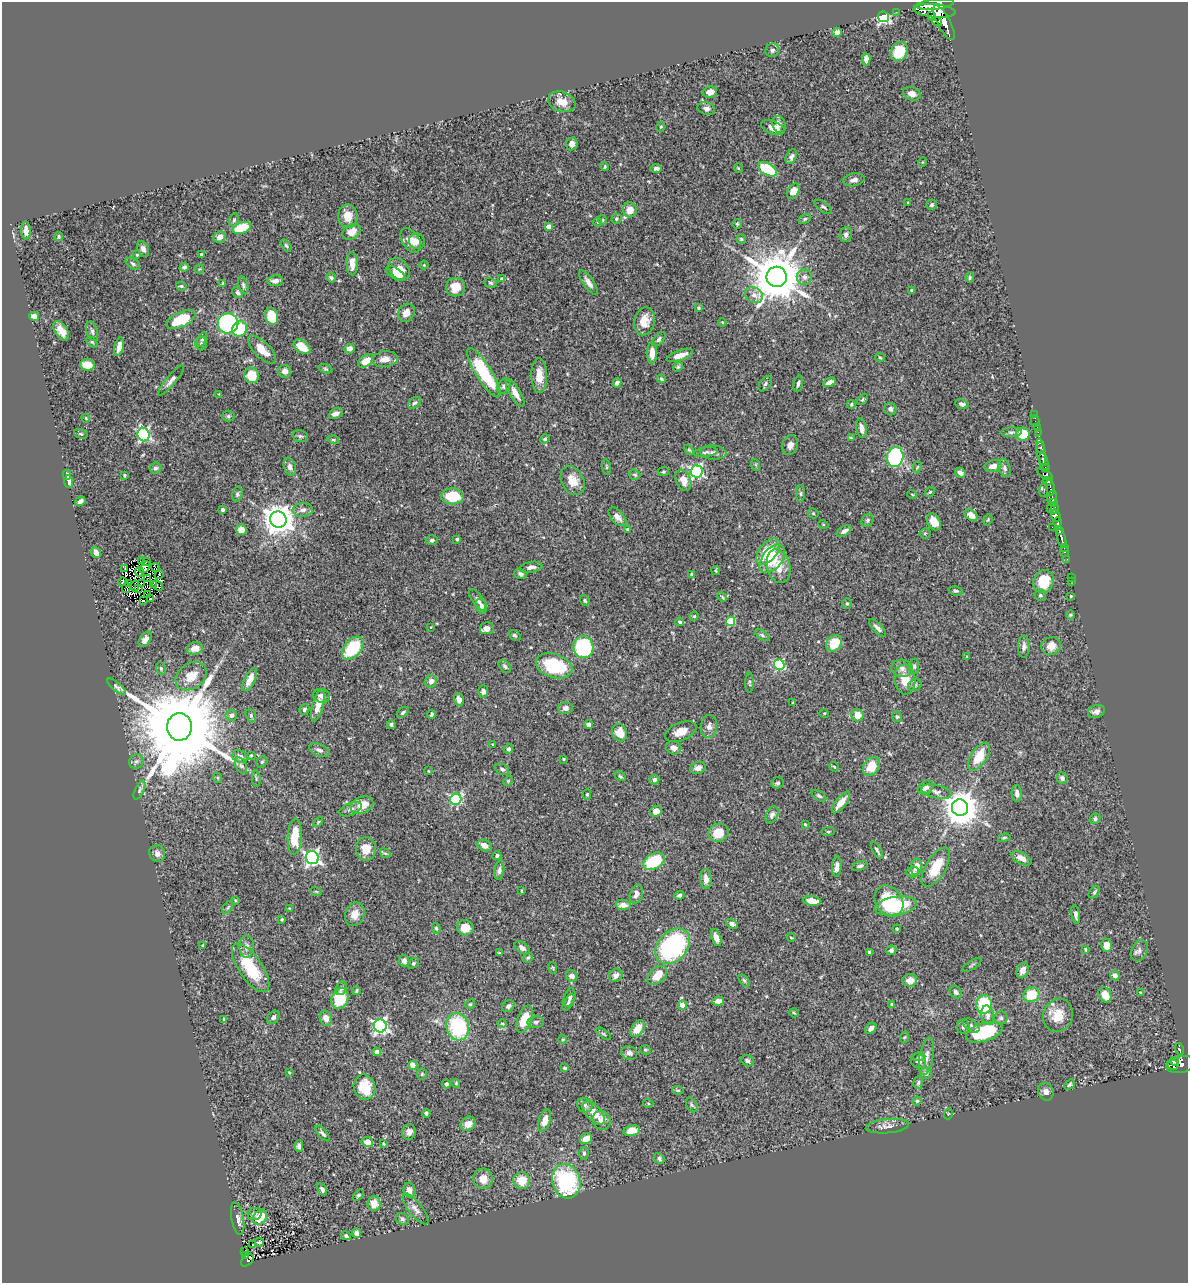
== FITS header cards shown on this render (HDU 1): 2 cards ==
NAXIS1  =                 1186
NAXIS2  =                 1281

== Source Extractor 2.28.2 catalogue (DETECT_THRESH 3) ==
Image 1186 x 1281 px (HDU 1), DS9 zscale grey, 1 PNG px = 1 image px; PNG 1190 x 1285 px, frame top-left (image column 1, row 1281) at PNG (2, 2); each listed source drawn as its Kron ellipse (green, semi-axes under 4 px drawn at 4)
Background 0.646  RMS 0.026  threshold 0.0766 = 3 sigma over >= 5 px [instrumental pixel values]
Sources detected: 489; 2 with non-positive FLUX_AUTO (blend fragments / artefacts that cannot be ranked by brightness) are neither listed nor drawn; the other 487 listed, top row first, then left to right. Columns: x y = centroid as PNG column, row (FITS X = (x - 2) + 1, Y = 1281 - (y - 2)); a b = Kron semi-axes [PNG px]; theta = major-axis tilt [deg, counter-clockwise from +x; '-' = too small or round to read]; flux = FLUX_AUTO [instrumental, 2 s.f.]
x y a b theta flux
935 4 19 5 6 3500
934 11 21 6 -5 3900
896 12 2 2 - 10
932 16 4 3 - 240
883 17 5 5 - 300
937 21 6 4 -33 500
944 22 19 6 -62 3000
837 32 5 4 - 7.3
772 50 7 6 - 4.3
899 51 10 8 54 40
866 59 6 4 -87 6.7
710 92 7 5 14 11
912 94 9 6 -20 11
562 102 14 10 -18 20
706 109 9 6 -15 7
779 124 8 6 -69 7.8
660 127 5 3 - 1.5
773 128 12 6 -19 16
572 144 6 6 - 9.3
791 157 8 5 65 5.8
923 162 5 3 - 1.2
605 167 4 2 - 1.6
656 168 6 4 1 4.6
738 168 5 3 - 1.2
767 169 10 6 -30 72
854 180 11 6 10 7.8
793 191 8 5 58 17
908 202 3 2 - 1.1
932 205 5 5 - 3
823 207 10 5 -35 3.8
630 210 7 7 - 19
348 216 12 9 -86 18
616 219 5 5 - 2.5
805 219 6 4 28 2.9
234 220 7 5 74 3.1
603 220 5 3 - 1.3
598 222 4 3 - 1.4
737 224 5 5 - 2.1
548 227 4 4 - 9.9
242 228 9 5 19 52
26 231 9 5 -86 11
352 232 10 7 31 14
846 234 8 6 74 5.4
59 237 4 4 - 2.2
220 237 6 5 - 9.4
741 239 5 4 - 2.4
411 240 13 8 -58 18
417 241 8 7 - 13
286 245 7 4 -54 2.4
143 249 8 5 -64 5.9
137 255 4 3 - 1.6
201 255 3 3 - 2.7
352 263 12 5 -90 17
133 264 8 4 -35 3.4
424 265 4 4 - 1.9
184 267 5 4 - 4.9
199 269 4 3 - 1.2
399 269 12 9 -49 26
396 274 11 5 -32 15
777 277 10 10 - 10000
804 277 8 7 - 7.1
331 278 5 4 - 3
970 278 5 4 - 2.5
501 279 3 3 - 2
275 281 8 5 7 8.5
588 282 14 5 -55 9.8
223 283 3 3 - 1.9
491 283 6 4 -17 2.8
243 285 9 5 -77 3.8
181 286 5 3 - 2.7
456 287 9 9 - 25
912 290 3 3 - 1.9
237 293 6 4 -45 3.7
754 295 9 7 -30 8.8
698 308 3 3 - 2.2
406 313 9 8 - 14
34 316 5 4 - 11
272 316 9 6 -76 53
181 320 15 7 24 63
645 321 14 10 76 21
722 322 4 3 - 1.5
228 323 10 10 - 240
240 329 8 7 - 65
61 331 11 6 -56 16
92 331 10 5 -74 5
202 339 8 4 65 3.3
659 339 8 5 50 4.5
92 342 6 4 -44 2.2
201 344 6 6 - 3.7
119 347 9 4 76 12
302 347 9 6 -37 32
349 349 5 5 - 10
262 350 18 7 -45 23
652 353 10 5 -89 15
680 355 14 5 19 20
880 358 5 3 - 1.8
385 359 13 8 7 14
366 361 9 5 34 24
87 365 7 6 - 30
678 367 5 4 - 2.1
325 369 7 4 -19 2.4
285 371 6 6 - 9.6
484 373 29 7 -58 120
252 375 8 7 - 36
539 376 17 8 -89 24
661 379 4 3 - 2.6
171 380 19 5 51 7.9
829 382 7 4 25 11
617 383 5 4 - 5.9
765 384 9 5 53 3.7
798 384 8 4 77 4.4
504 386 8 6 59 5.3
515 393 15 5 -59 15
219 394 3 3 - 1.2
862 399 6 4 46 2.2
414 403 7 5 36 3.4
851 404 4 4 - 2.6
962 404 7 4 -19 5.1
890 409 6 6 - 5.7
336 414 7 5 25 8.2
1034 415 4 3 - 19
228 416 6 5 - 2.4
86 418 4 3 - 1.5
1035 421 6 2 -90 15
1037 427 3 2 - 11
862 428 10 5 -78 8.9
1011 432 10 4 2 4.4
1038 432 2 2 - 16
81 434 7 4 -18 2.8
1023 434 7 6 - 56
144 435 7 6 - 290
300 436 8 5 -13 3.6
851 438 4 3 - 1.8
545 439 5 4 - 3
333 440 6 3 -17 2.1
790 445 10 7 68 9.6
1041 447 5 3 - 270
689 450 6 3 -44 2.1
706 452 12 4 8 4.5
713 452 13 7 -4 8.1
1041 452 14 4 -80 890
895 457 10 8 79 200
1044 461 9 4 -76 590
756 465 6 4 -72 2
993 466 9 5 13 12
290 467 9 6 -70 8.1
606 467 8 4 -82 2
917 467 5 3 - 1.8
1046 467 3 3 - 160
155 468 6 5 - 4.2
1005 468 9 6 -70 5.3
696 471 6 6 - 340
663 472 6 4 3 2.3
960 473 5 4 - 8.3
1045 474 9 4 -35 200
67 475 5 4 - 5.1
124 475 4 3 - 2.2
635 475 6 5 - 3
683 480 11 7 -68 20
573 481 15 11 -60 21
1047 481 5 3 - 230
69 482 6 4 -82 6.4
1050 487 8 3 -80 250
1044 490 7 3 80 29
930 492 6 4 42 2.2
237 494 7 5 76 3.2
801 494 8 4 -90 3.5
912 494 5 3 - 1.3
452 496 11 8 -2 61
1052 497 7 4 79 420
80 501 5 4 - 5.4
1053 503 3 3 - 58
1050 508 3 2 - 77
1055 509 5 3 - 130
222 510 3 3 - 3.5
303 510 10 7 4 8.6
813 513 5 5 - 2.1
971 515 7 5 -37 12
1056 515 6 4 -71 1200
617 517 11 6 -48 11
278 519 8 8 - 2800
867 520 7 5 56 3.1
988 520 6 4 68 2.5
934 522 9 6 -59 18
1058 522 5 3 - 290
823 524 5 3 - 1.5
1052 527 2 2 - 14
627 529 3 3 - 2.3
241 530 5 5 - 19
1060 530 4 3 - 390
844 531 8 4 31 6.4
925 533 5 5 - 2.7
457 539 3 3 - 4.1
1061 539 10 3 -75 930
432 540 6 4 -1 3.3
1064 547 3 2 - 34
1065 551 5 3 - 80
96 552 6 4 -52 9.6
768 552 15 8 52 65
772 559 16 10 51 39
1067 559 2 2 - 5.2
142 560 3 2 - 1.9
146 562 3 2 - 1.7
779 566 17 11 -74 29
145 567 6 3 54 0.3
155 567 5 2 - 0.0066
531 567 12 5 10 8.1
125 568 3 2 - 2.2
716 570 4 3 - 2.1
139 572 5 2 - 0.68
159 574 5 2 - 3.1
521 574 6 5 - 4.2
691 574 3 2 - 1.5
1071 577 2 2 - 6.8
148 578 3 2 - 1.7
1044 581 12 10 71 44
1072 581 2 2 - 6.2
122 582 4 2 - 2.7
129 583 2 2 - 1.1
142 583 3 2 - 3.1
154 584 3 2 - 1.5
135 586 5 2 - 1.7
158 586 6 2 -43 2.1
126 588 5 2 - 0.9
139 588 4 2 - 2.6
956 591 7 4 -9 3.2
147 594 3 2 - 0.12
1040 595 6 5 - 3.2
1071 596 3 2 - 1.5
722 597 5 4 - 2.2
150 599 4 2 - 1.9
477 600 12 5 -54 6.2
143 601 3 2 - 1.8
585 601 6 4 -58 2.6
847 604 5 5 - 2.4
481 606 7 5 -71 6
1070 615 4 4 - 1.7
694 616 4 4 - 2
731 621 4 4 - 69
680 622 4 3 - 2.9
431 627 3 2 - 0.95
487 628 7 6 - 10
877 628 11 4 -47 6.7
514 635 6 4 -36 3
762 635 8 4 -36 3.3
145 639 8 5 57 10
834 643 9 7 50 47
1024 646 11 5 89 5.9
1051 646 10 9 - 15
583 647 11 10 - 170
195 648 8 6 14 16
353 648 13 8 50 95
967 656 3 3 - 1.4
779 665 5 5 - 150
505 666 7 5 -50 3.5
554 666 19 11 -18 110
914 666 7 5 87 3.7
161 668 6 5 - 2.7
902 668 11 9 -4 10
191 676 17 12 33 28
250 679 12 5 64 20
905 680 15 10 -86 31
431 681 6 5 - 8.7
749 683 10 3 -90 2.5
915 685 7 6 - 4
116 687 11 4 -38 4.1
483 692 6 5 - 6.7
321 696 9 6 -15 8.9
459 700 6 4 -72 9.3
793 703 3 2 - 1.3
318 705 16 5 76 19
565 708 7 6 - 9.1
304 709 5 5 - 3.2
403 712 7 4 36 3.3
1096 712 8 6 20 7.5
824 713 5 3 - 1.4
231 715 6 5 - 5
251 715 6 5 - 3.7
431 715 4 3 - 2.8
857 715 6 6 - 19
897 717 5 4 - 3
391 724 4 4 - 3.4
589 725 4 4 - 6.7
709 726 11 8 81 8.7
179 727 13 12 - 40000
681 732 17 9 22 17
620 733 9 7 -65 24
493 744 3 3 - 1.7
674 748 7 6 - 9.6
508 749 5 4 - 4.8
319 750 11 6 -25 6.1
251 755 3 2 - 1.8
240 757 7 6 - 9.4
979 757 16 7 57 43
563 759 3 3 - 1.7
136 762 7 7 - 5.2
262 762 6 5 - 2.5
241 766 8 5 -62 4.5
871 766 10 7 55 33
834 767 5 4 - 1.8
698 768 8 6 17 7.6
502 769 7 5 -27 3.9
428 771 3 2 - 1.5
620 776 6 4 -30 2.3
218 778 5 3 - 1.7
1062 778 6 5 - 4.5
256 779 8 3 -85 2
654 780 5 5 - 4.8
508 781 5 4 - 2
778 783 6 5 - 3.1
926 787 8 6 37 8.8
139 790 10 4 65 3.9
936 792 15 6 -13 8.9
1017 793 8 5 -85 7.1
587 794 5 4 - 2.4
819 796 8 4 -32 3.1
456 799 6 5 - 170
841 802 13 5 52 19
362 805 11 8 22 26
960 808 8 8 - 3700
350 809 12 6 22 7
656 811 6 5 - 16
772 815 9 5 66 5.2
1095 819 5 5 - 3.4
318 822 6 3 46 1.9
805 824 3 3 - 1.7
828 831 7 3 8 2.2
719 833 10 9 - 28
295 837 18 7 87 44
1004 838 6 3 14 2.5
484 845 7 5 -24 12
366 849 11 10 - 24
877 850 9 3 -61 3.6
385 853 6 4 -38 2.6
157 854 8 7 - 8.7
497 856 4 4 - 4.7
312 858 6 6 - 460
1021 858 11 5 -28 11
654 861 11 7 30 80
860 866 8 4 17 3.6
837 867 10 5 86 9.4
916 867 8 5 79 16
936 867 22 10 59 51
499 870 9 5 84 5.5
912 872 6 5 - 6.5
706 879 10 5 -84 13
316 891 6 3 -20 1.6
522 891 3 2 - 1.7
1094 892 7 4 52 3
636 894 9 6 73 9
679 895 5 4 - 3.8
235 900 3 3 - 1.6
812 901 9 5 -7 16
889 901 17 13 -55 71
623 905 7 5 -1 11
895 906 21 9 9 120
228 907 7 3 54 2.5
289 908 4 3 - 1.1
355 914 12 9 68 17
1076 915 9 4 -79 5.2
282 919 3 3 - 2.3
732 924 6 4 -29 4.4
436 928 5 4 - 3
465 928 8 7 - 25
897 929 4 3 - 1.5
716 937 9 4 -71 11
791 937 4 3 - 1.3
203 945 4 3 - 2.1
1107 945 6 5 - 18
673 946 20 14 48 270
247 947 11 7 87 8.4
522 948 8 5 -35 7.2
1085 949 4 2 - 1.7
891 950 5 4 - 4.7
1139 951 11 7 67 6.7
869 952 3 3 - 5.1
499 953 4 3 - 1.7
528 957 5 3 - 2
404 961 6 5 - 7
413 963 6 4 41 2.9
972 965 11 3 34 2.9
251 968 28 11 -55 71
553 968 6 3 -71 1.6
1023 970 8 6 65 11
616 975 7 6 - 7.4
657 975 11 7 43 25
1115 975 5 4 - 6.9
572 976 6 5 - 8.3
744 980 7 4 -53 2.6
910 980 7 6 - 16
341 988 7 5 66 5.1
356 991 4 3 - 2.2
956 992 7 5 -48 3.9
1140 993 3 3 - 1.4
1031 995 8 7 - 42
1105 995 8 6 -61 21
570 997 9 5 71 5.4
340 999 11 8 68 58
718 1001 6 4 11 7.1
568 1002 9 4 60 4
470 1004 5 4 - 2.4
892 1004 3 2 - 1.7
984 1004 9 7 85 93
682 1005 4 4 - 17
508 1006 7 5 42 4.8
794 1013 5 4 - 1.9
988 1015 10 6 -79 7.4
1058 1015 17 14 70 32
273 1017 7 5 48 3.6
326 1018 7 6 - 14
1001 1018 6 6 - 4.1
224 1019 4 3 - 3.2
525 1019 14 7 70 38
536 1022 8 5 9 4.3
502 1024 5 3 - 1.7
380 1026 6 6 - 450
971 1026 9 5 -37 4.9
458 1027 14 11 -74 130
963 1027 7 6 - 4.7
871 1028 6 4 46 8.4
638 1029 9 6 58 21
984 1032 19 9 17 120
603 1034 9 3 -35 2.5
905 1037 6 3 69 2.2
563 1039 4 4 - 1.7
645 1050 5 4 - 2.2
1179 1050 6 3 -77 130
377 1052 4 4 - 7.2
629 1053 8 7 - 7.4
926 1056 19 7 80 13
919 1057 6 3 1 2.3
747 1061 6 5 - 3.9
918 1061 8 7 - 9.6
1175 1061 5 3 - 220
1173 1064 6 5 - 290
1181 1064 16 8 10 590
413 1065 4 4 - 20
565 1068 3 3 - 2.7
289 1072 4 3 - 1.6
926 1073 6 5 - 5.7
422 1074 5 5 - 2.6
456 1083 4 4 - 1.7
918 1083 6 4 73 3.1
446 1084 4 4 - 3.8
1069 1085 6 4 44 2.5
365 1087 13 10 -70 51
678 1090 6 4 -6 2.4
1046 1092 9 7 -67 8.3
917 1101 5 4 - 2.2
648 1103 5 3 - 1.8
585 1105 8 6 -35 5.7
692 1105 8 5 -60 3.5
426 1113 4 3 - 3.6
594 1113 14 7 -47 22
948 1114 5 3 - 1.6
602 1120 10 8 -58 14
545 1121 11 6 71 14
468 1124 8 6 38 15
887 1126 21 7 5 11
632 1130 8 5 12 25
409 1132 8 6 80 8.8
323 1134 10 4 -47 4
586 1139 6 5 - 16
367 1142 6 5 - 11
384 1144 4 3 - 1.6
299 1146 5 4 - 5.2
584 1153 6 5 - 3.3
659 1158 6 4 -48 4
483 1179 10 10 - 19
522 1180 8 8 - 29
566 1181 17 14 -74 170
322 1189 6 4 -58 5.5
409 1190 7 6 - 8.4
358 1195 7 4 44 2.6
374 1203 7 6 - 19
415 1209 19 6 -51 11
255 1214 7 6 - 5.4
260 1217 8 6 48 31
238 1219 16 6 -79 8.4
402 1219 6 5 - 4.1
357 1233 5 4 - 10
346 1236 5 4 - 4.3
259 1242 4 3 - 3.1
252 1245 3 2 - 2.6
244 1252 3 2 - 9
245 1255 4 3 - 35
247 1260 7 5 45 110
At the frame edge (FLAGS 8, measured only in part): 1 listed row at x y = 935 4
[2 non-positive-flux detections neither listed nor drawn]